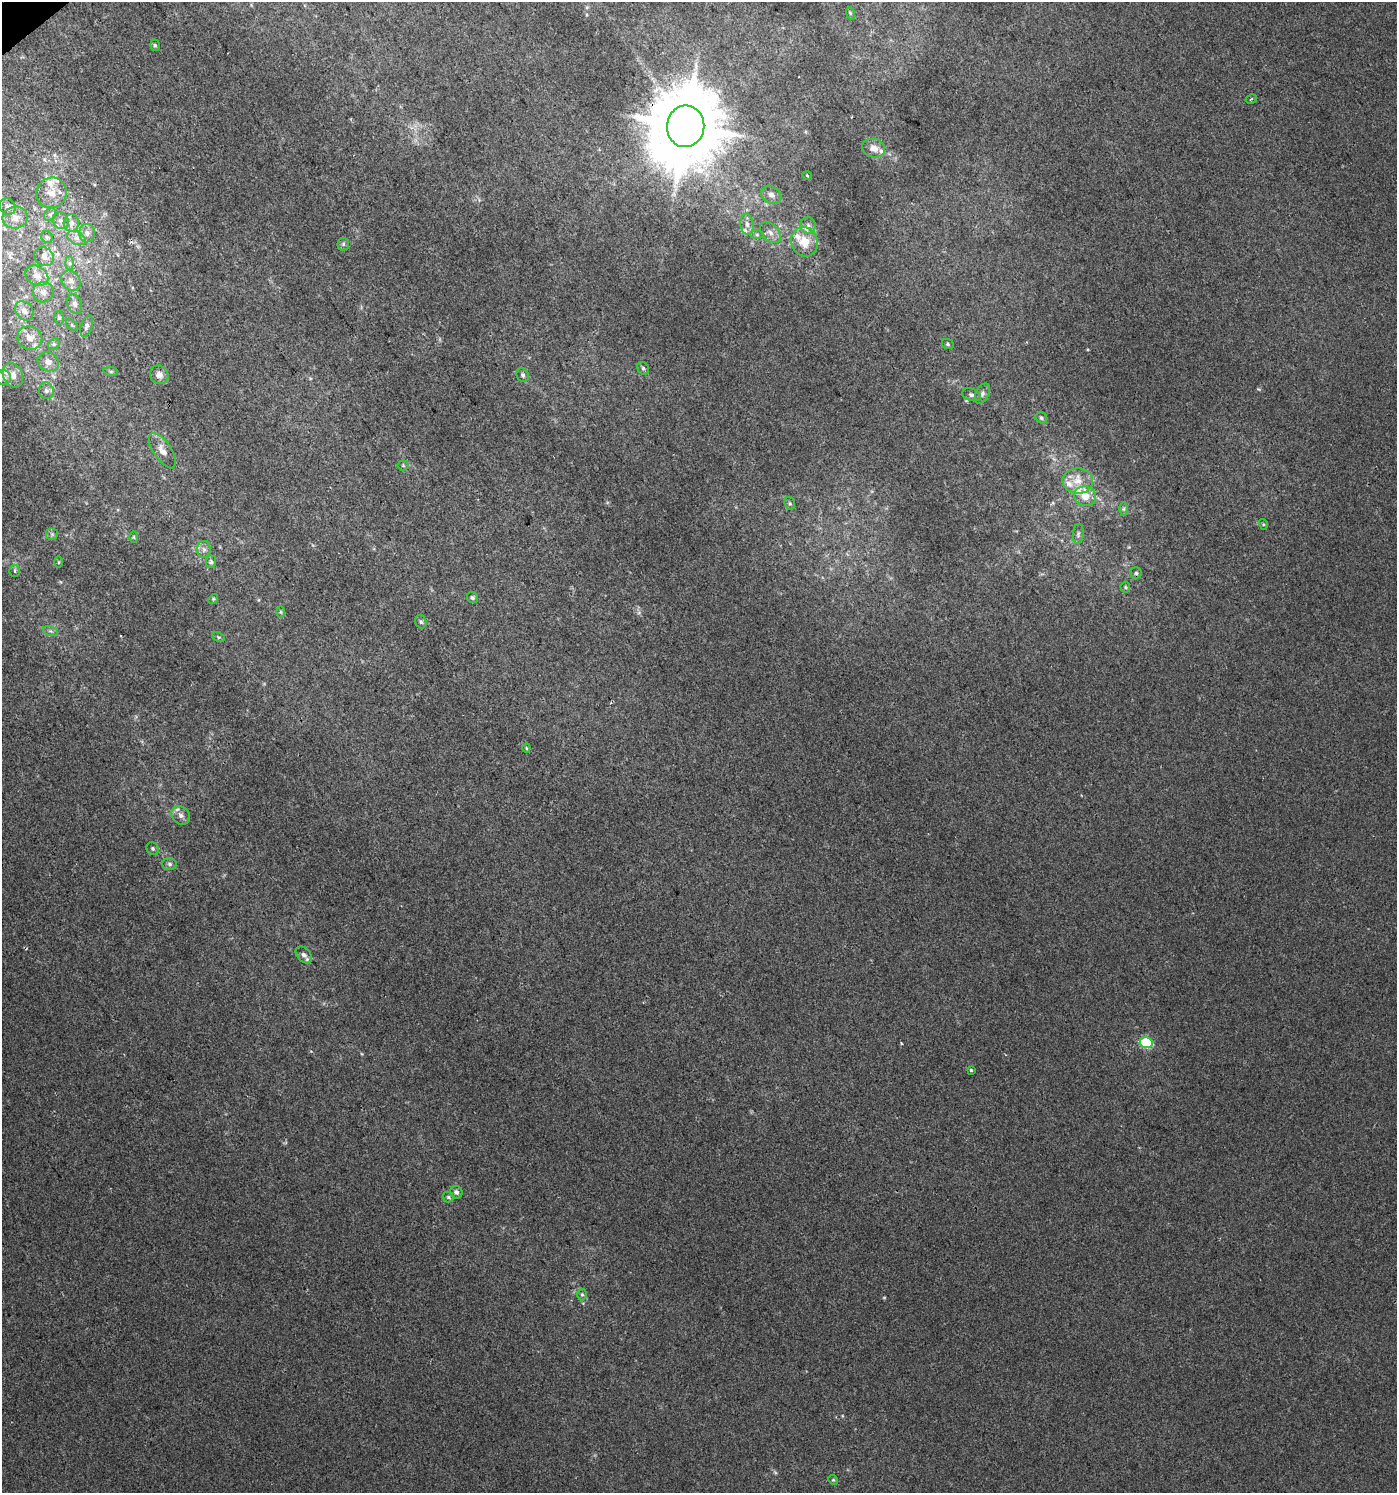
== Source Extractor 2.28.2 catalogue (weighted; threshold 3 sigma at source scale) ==
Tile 11 of 4 x 4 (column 3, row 3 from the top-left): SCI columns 2920-4314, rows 1495-2985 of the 5903 x 5967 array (HDU 1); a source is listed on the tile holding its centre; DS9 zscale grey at full resolution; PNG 1399 x 1495 px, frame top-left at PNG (2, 2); each listed source drawn as its Kron ellipse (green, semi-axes under 4 px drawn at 4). Shown black and unused: <1% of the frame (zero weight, under 2 of 3 exposures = <1% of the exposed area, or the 3 px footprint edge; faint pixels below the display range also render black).
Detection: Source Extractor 2.28.2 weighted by HDU 2 'WHT'; one run over the whole footprint, this tile lists its part. Background 0.00676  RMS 0.0064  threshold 0.0287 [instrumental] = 3 sigma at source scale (4.5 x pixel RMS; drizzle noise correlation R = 1.50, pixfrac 1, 0.0396/0.0396 arcsec/px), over >= 5 px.
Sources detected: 93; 2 too faint to see at this stretch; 1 cosmic-ray / hot-pixel residue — neither listed nor drawn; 11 inside a brighter listed object's ellipse — not listed separately; the other 79 listed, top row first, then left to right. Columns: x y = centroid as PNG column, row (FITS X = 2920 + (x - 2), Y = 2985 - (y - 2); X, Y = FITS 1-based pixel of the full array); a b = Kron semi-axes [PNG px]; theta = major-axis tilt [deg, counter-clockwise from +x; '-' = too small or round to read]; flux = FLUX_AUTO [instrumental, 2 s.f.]
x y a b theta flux
850 13 6 4 -72 0.82
155 45 6 4 -71 1
1251 99 6 2 30 0.6
686 126 21 18 85 6600
873 148 11 9 -14 5.1
807 175 4 3 - 0.53
52 193 15 15 - 8.6
771 195 11 8 -32 3.9
8 206 8 7 - 2.2
50 215 7 5 52 1.5
15 218 13 11 10 6.1
61 221 9 7 -42 2.6
71 223 8 7 - 3.1
747 224 10 6 -81 3.4
808 225 8 7 - 2.5
770 232 13 8 -47 4.4
87 233 9 8 - 3
757 235 7 4 0 1.2
47 237 6 5 - 1.4
76 238 10 6 -26 3.1
805 242 15 13 -71 12
343 244 6 6 - 1.3
44 257 10 9 - 3.7
70 263 7 4 -89 1.3
37 276 12 9 -32 5.2
71 281 11 9 -50 3.9
43 292 10 10 - 4
75 304 10 7 -67 2.5
24 311 11 8 -51 4.3
59 318 7 5 -84 1.1
72 325 7 4 -45 1.1
87 326 11 5 72 2.2
30 338 13 11 -30 7
54 344 6 5 - 1.4
948 344 6 5 - 1
48 362 11 9 -24 4.8
643 368 7 5 -56 1.3
111 371 7 4 -8 0.98
13 375 13 9 -65 6.1
159 375 10 8 -48 3.9
523 375 7 6 - 1.6
4 377 7 7 - 2.3
46 391 8 7 - 2.6
982 394 11 6 63 2.5
971 395 10 6 -17 2.2
1041 418 6 5 - 1.4
162 450 20 9 -56 5.9
403 465 5 5 - 0.84
1078 481 15 12 -2 9
1085 496 11 10 - 8.4
790 503 6 5 - 1.1
1124 509 6 4 89 1
1263 524 5 3 - 0.63
52 534 6 6 - 1.4
1078 534 10 5 85 1.7
134 537 5 3 - 0.63
204 549 8 6 -89 2.3
59 562 6 4 89 0.69
211 562 6 5 - 1.4
15 571 5 5 - 1.4
1136 573 5 5 - 1.3
1125 587 5 5 - 0.86
472 598 6 5 - 1.4
213 599 5 4 - 0.78
281 612 6 4 -89 0.78
421 622 7 5 -73 1.4
50 631 8 4 -15 1.5
218 637 6 4 -25 0.87
526 748 4 4 - 0.73
181 815 10 8 -46 3.3
153 849 6 6 - 1.5
170 864 7 6 - 1.6
304 955 10 6 -47 2.7
1146 1043 6 5 - 53
971 1070 3 3 - 1.1
456 1192 6 6 - 1.9
448 1197 5 5 - 1.1
582 1295 6 5 - 1.1
833 1480 5 4 - 0.77
Overlapping masked pixels (flux is a lower limit): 1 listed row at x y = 686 126
Unlisted compact peaks at least as high as the median listed source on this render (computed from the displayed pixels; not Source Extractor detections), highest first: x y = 1258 389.